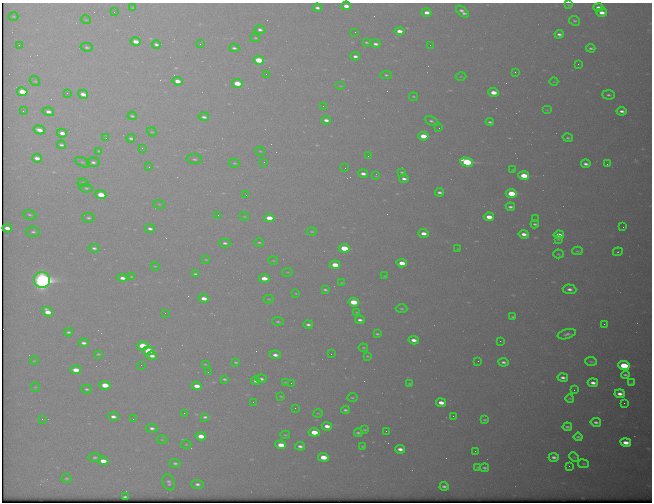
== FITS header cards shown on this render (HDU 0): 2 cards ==
NAXIS1  =                  650 / Width of table row in bytes
NAXIS2  =                  500 / Number of rows in table

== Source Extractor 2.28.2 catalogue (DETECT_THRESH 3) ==
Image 650 x 500 px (HDU 0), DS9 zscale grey, 1 PNG px = 1 image px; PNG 654 x 504 px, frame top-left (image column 1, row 500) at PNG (2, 3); each listed source drawn as its Kron ellipse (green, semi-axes under 4 px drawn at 4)
Background 569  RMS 3.1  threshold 9.27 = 3 sigma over >= 5 px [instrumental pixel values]
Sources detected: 236; all 236 listed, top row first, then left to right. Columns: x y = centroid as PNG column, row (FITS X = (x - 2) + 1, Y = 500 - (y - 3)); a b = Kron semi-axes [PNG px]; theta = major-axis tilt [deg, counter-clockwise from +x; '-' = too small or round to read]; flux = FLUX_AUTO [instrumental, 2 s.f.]
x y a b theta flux
569 5 4 2 - 180
346 6 5 3 - 1500
598 7 5 3 - 1200
133 8 3 2 - 140
317 8 4 3 - 680
114 12 2 2 - 82
427 12 5 3 - 1300
462 12 7 3 -40 830
602 13 5 4 - 1500
13 16 5 2 - 190
86 20 5 3 - 170
574 21 6 4 -25 350
260 30 5 4 - 710
399 31 5 3 - 1700
355 32 2 2 - 70
559 34 5 4 - 720
255 38 5 3 - 260
136 41 5 3 - 2100
366 42 4 3 - 310
156 44 4 3 - 540
200 44 2 2 - 97
376 44 5 3 - 770
19 45 3 3 - 160
430 45 3 2 - 230
87 47 6 4 -11 370
234 48 5 3 - 500
591 48 4 3 - 440
355 56 5 3 - 760
259 60 5 4 - 8800
578 64 2 2 - 100
515 72 3 2 - 240
266 74 3 2 - 380
386 75 5 4 - 320
461 76 5 3 - 180
35 81 5 4 - 280
177 81 5 3 - 1800
554 82 4 3 - 140
237 83 5 4 - 4900
340 86 5 2 - 190
22 92 5 4 - 4600
493 92 5 4 - 2700
67 93 2 2 - 130
83 94 5 3 - 1500
608 95 6 4 -2 420
413 96 4 2 - 230
323 106 2 2 - 230
547 110 5 4 - 240
23 111 2 2 - 140
622 111 5 3 - 800
48 112 6 4 -15 950
132 116 4 3 - 350
204 117 5 3 - 650
326 120 4 3 - 900
431 121 7 4 -26 530
490 122 4 3 - 400
439 128 2 2 - 85
39 130 6 3 -15 1600
152 132 5 4 - 240
62 133 5 3 - 1400
423 136 5 4 - 4800
106 138 3 3 - 150
131 138 4 3 - 450
568 138 5 3 - 340
61 145 4 3 - 460
142 148 2 2 - 940
99 151 4 4 - 240
260 151 5 4 - 200
368 156 2 2 - 88
37 158 5 3 - 1200
194 159 7 5 -3 460
82 162 8 4 -27 330
93 162 6 5 - 600
264 162 2 2 - 110
467 162 7 4 -14 21000
234 163 5 4 - 280
586 164 5 3 - 730
607 164 3 2 - 370
149 167 3 3 - 130
345 168 2 2 - 85
513 170 3 2 - 180
402 172 3 3 - 270
363 174 5 3 - 960
376 175 4 2 - 120
524 176 5 4 - 5800
404 179 4 3 - 760
83 183 6 3 -8 290
86 188 6 4 -10 360
439 192 4 3 - 530
511 193 5 4 - 9200
101 195 5 4 - 5100
246 195 2 2 - 190
159 204 6 3 -18 210
510 207 4 3 - 520
30 215 7 4 -16 400
218 215 3 2 - 170
244 216 4 3 - 170
489 217 5 4 - 3000
88 218 6 5 - 480
269 218 5 4 - 4200
535 219 2 2 - 130
535 224 4 3 - 390
623 227 2 2 - 390
7 228 5 3 - 1500
150 229 5 4 - 680
312 231 4 2 - 220
33 232 7 5 -3 520
424 233 5 3 - 1600
524 234 5 3 - 1300
559 235 5 4 - 2100
558 239 3 2 - 220
259 242 5 3 - 280
225 243 5 3 - 520
94 248 5 4 - 570
344 248 5 4 - 9000
458 249 3 2 - 140
577 251 5 4 - 250
618 252 5 4 - 270
558 254 5 4 - 240
206 260 3 2 - 150
273 261 5 2 - 180
402 263 5 4 - 2800
335 265 5 4 - 4300
155 266 4 3 - 150
288 272 5 4 - 220
195 274 4 3 - 340
385 276 3 3 - 200
132 277 3 3 - 190
122 278 5 3 - 1000
264 278 5 4 - 2800
42 280 8 7 - 100000
342 283 3 2 - 160
569 289 7 4 -3 870
325 290 4 3 - 390
296 293 4 2 - 150
204 298 5 3 - 1900
269 299 5 4 - 190
354 302 5 4 - 6700
402 309 6 4 -1 330
48 312 6 4 -35 2400
357 312 4 2 - 210
165 313 2 2 - 110
513 317 4 2 - 320
360 320 5 3 - 680
278 321 6 4 -4 310
604 324 2 2 - 450
308 325 4 3 - 590
68 332 4 3 - 350
377 334 4 3 - 320
567 334 9 4 17 750
414 340 5 4 - 1400
500 341 2 2 - 110
84 343 5 3 - 700
143 346 6 4 -5 6100
363 348 5 3 - 240
148 351 5 4 - 9800
98 354 3 3 - 230
331 354 2 2 - 370
275 355 6 4 -6 1100
152 356 5 3 - 930
367 356 4 3 - 200
34 361 4 2 - 140
478 361 2 2 - 370
591 361 6 2 -5 240
236 362 4 3 - 290
503 362 5 3 - 600
205 364 3 2 - 160
141 365 3 2 - 150
624 366 6 4 -6 12000
76 370 5 4 - 2800
208 372 2 2 - 160
625 375 4 3 - 390
563 377 5 3 - 810
224 379 4 3 - 340
261 379 5 3 - 600
256 381 5 3 - 710
285 382 4 2 - 180
291 383 3 2 - 210
593 383 5 3 - 1000
632 383 3 2 - 150
410 384 4 2 - 240
105 385 5 4 - 4100
197 386 5 4 - 2000
35 387 5 4 - 230
87 389 5 3 - 380
574 390 2 2 - 110
620 394 5 3 - 1200
281 396 4 3 - 240
352 398 5 3 - 210
570 398 4 2 - 210
253 402 3 2 - 160
441 403 5 4 - 1900
624 403 2 2 - 83
295 408 3 3 - 110
345 410 4 3 - 410
184 413 3 2 - 180
318 413 5 3 - 190
453 416 2 2 - 110
113 417 5 3 - 920
205 417 4 3 - 470
42 419 3 2 - 320
133 419 3 2 - 280
485 420 4 2 - 280
596 422 5 3 - 630
327 426 5 3 - 1600
567 427 4 3 - 410
152 428 6 4 -6 720
365 430 3 2 - 230
386 431 2 2 - 520
314 432 5 4 - 4400
358 433 4 3 - 380
285 435 5 4 - 270
201 436 5 4 - 2500
578 437 4 3 - 350
162 440 5 3 - 210
626 443 5 4 - 2100
186 444 5 3 - 210
281 445 5 4 - 3200
300 446 5 3 - 720
362 446 4 2 - 220
400 449 5 3 - 1100
475 451 2 2 - 510
95 457 6 4 10 430
323 457 5 4 - 3900
554 457 5 3 - 760
574 457 5 3 - 190
103 461 5 4 - 2100
175 463 5 4 - 450
583 464 5 3 - 210
569 466 2 2 - 86
478 467 3 2 - 220
484 468 4 3 - 400
66 478 5 4 - 300
169 482 8 6 -67 640
197 484 6 4 -6 700
444 486 4 3 - 530
125 497 4 3 - 300